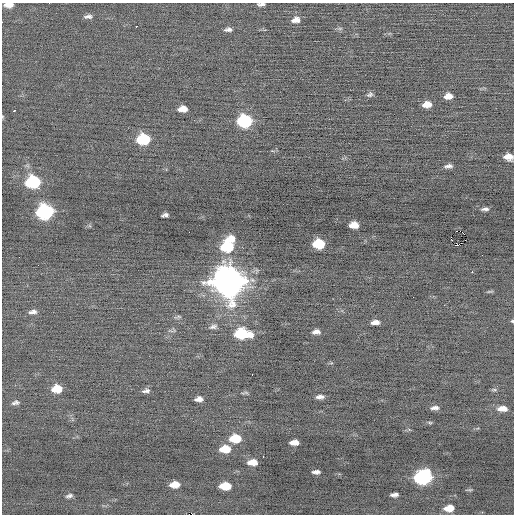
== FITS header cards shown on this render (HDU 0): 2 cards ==
NAXIS1  =                  512 / Axis length
NAXIS2  =                  512 / Axis length

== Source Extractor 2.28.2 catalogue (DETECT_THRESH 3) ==
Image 512 x 512 px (HDU 0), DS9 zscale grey, 1 PNG px = 1 image px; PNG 516 x 516 px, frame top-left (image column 1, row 512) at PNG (2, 3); no overlay
Background -0.0633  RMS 0.68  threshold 2.03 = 3 sigma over >= 5 px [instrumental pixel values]
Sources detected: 66; all 66 listed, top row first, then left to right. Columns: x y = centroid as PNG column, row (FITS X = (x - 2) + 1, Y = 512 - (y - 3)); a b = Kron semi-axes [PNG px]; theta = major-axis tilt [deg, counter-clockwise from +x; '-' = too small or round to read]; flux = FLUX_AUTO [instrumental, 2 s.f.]
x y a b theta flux
261 4 7 3 5 120
8 5 9 5 1 340
88 16 10 5 5 160
296 20 10 7 12 290
136 26 3 2 - 650
340 28 6 4 19 75
228 29 9 5 6 160
370 94 8 6 22 120
448 96 8 5 7 370
427 104 9 6 7 400
183 109 8 6 2 430
14 111 3 3 - 130
244 121 10 8 4 5300
143 139 9 7 5 3100
508 157 8 6 -13 370
448 166 9 4 7 160
33 182 10 8 2 4600
39 188 2 2 - 120
485 209 8 4 6 140
45 212 10 8 6 8400
165 215 7 3 14 120
354 225 8 6 3 490
456 231 2 2 - 130
460 231 2 2 - 250
451 238 4 2 - 2400
230 239 11 7 7 550
465 240 2 2 - 68
461 243 2 2 - 16
319 244 9 7 3 1800
456 245 5 3 - 150
227 247 10 8 12 2400
19 257 2 2 - 80
472 272 2 2 - 460
228 282 13 11 -10 81000
490 291 8 3 5 59
33 312 11 5 5 180
178 317 12 3 8 88
512 321 4 3 - 45
375 322 8 4 5 250
213 327 11 6 15 160
316 332 8 5 3 200
242 334 14 7 -4 2700
252 374 3 2 - 150
57 389 9 6 7 920
494 390 9 4 0 66
146 391 10 6 9 140
245 393 11 3 7 73
320 397 8 4 5 200
199 399 7 5 8 240
17 402 8 6 -35 130
435 408 10 4 4 190
502 409 10 6 0 390
430 422 7 4 -8 58
235 438 10 7 2 1400
294 442 8 5 4 370
225 449 10 6 4 850
263 456 3 2 - 190
252 462 8 5 3 510
316 472 7 4 0 180
423 477 10 8 11 9000
175 485 8 5 6 510
225 486 9 6 1 1100
469 490 8 2 7 58
394 495 7 4 4 210
69 496 8 4 14 130
449 508 9 6 6 690
At the frame edge (FLAGS 8, measured only in part): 4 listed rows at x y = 261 4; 8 5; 508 157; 512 321